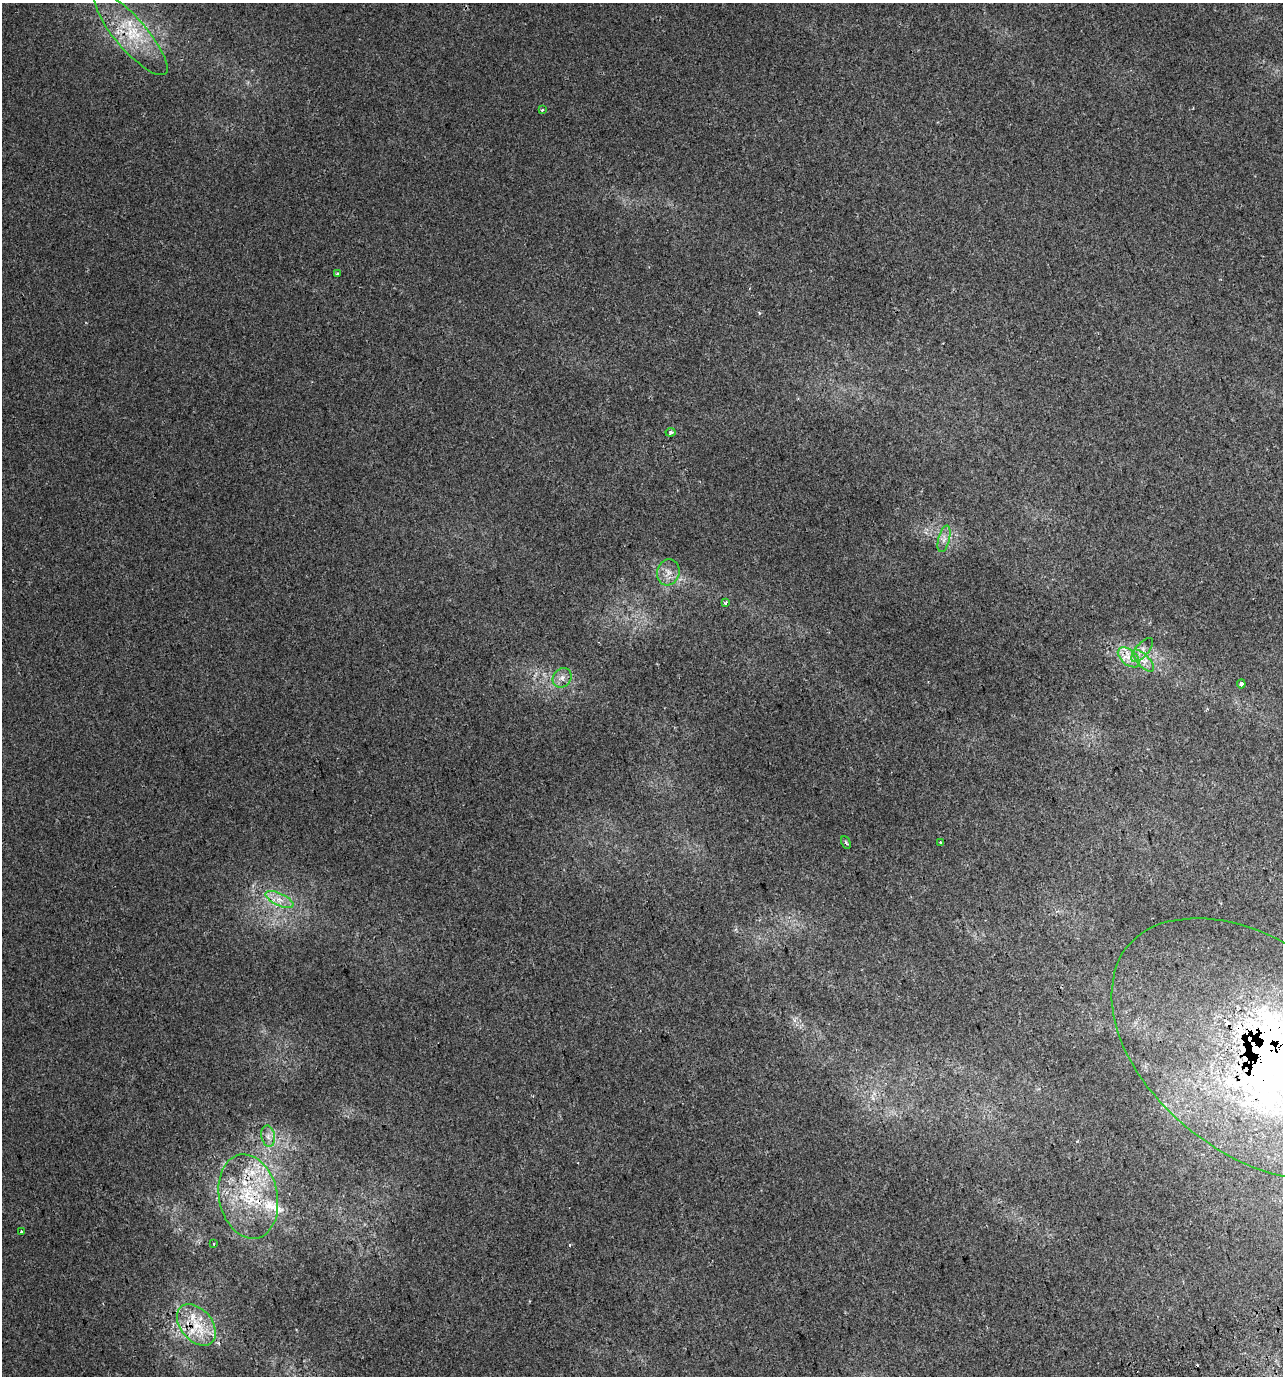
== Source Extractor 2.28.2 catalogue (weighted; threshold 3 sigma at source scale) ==
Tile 6 of 4 x 4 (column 2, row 2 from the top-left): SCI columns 1426-2706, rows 2786-4159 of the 5358 x 5574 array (HDU 1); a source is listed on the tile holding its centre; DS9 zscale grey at full resolution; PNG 1285 x 1378 px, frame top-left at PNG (2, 3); each listed source drawn as its Kron ellipse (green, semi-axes under 4 px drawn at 4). Shown black and unused: <1% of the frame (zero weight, under 2 of 3 exposures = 2% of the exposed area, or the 3 px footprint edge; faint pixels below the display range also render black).
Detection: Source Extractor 2.28.2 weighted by HDU 2 'WHT'; one run over the whole footprint, this tile lists its part. Background 0.00367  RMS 0.0038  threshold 0.0171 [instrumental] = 3 sigma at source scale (4.5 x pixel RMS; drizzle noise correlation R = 1.50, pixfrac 1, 0.0396/0.0396 arcsec/px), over >= 5 px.
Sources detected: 33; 1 inside a brighter object's white glare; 4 cosmic-ray / hot-pixel residue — neither listed nor drawn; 7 inside a brighter listed object's ellipse — not listed separately; the other 21 listed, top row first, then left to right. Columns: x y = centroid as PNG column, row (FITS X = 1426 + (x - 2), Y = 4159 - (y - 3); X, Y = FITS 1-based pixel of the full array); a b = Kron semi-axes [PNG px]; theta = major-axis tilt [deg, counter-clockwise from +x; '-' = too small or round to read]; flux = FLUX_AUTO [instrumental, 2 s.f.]
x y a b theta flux
131 34 53 16 -49 19
542 110 3 3 - 0.58
337 274 3 3 - 0.84
671 432 5 4 - 0.93
944 539 13 5 75 2.1
668 572 13 11 74 3.3
726 602 3 3 - 2.2
1142 650 15 6 50 2.4
1129 657 13 7 -41 3.4
1143 661 14 6 -46 2.7
562 678 10 9 - 2.4
1241 684 4 3 - 2.6
846 843 6 4 -62 0.63
940 843 4 3 - 0.99
279 900 15 6 -25 3.3
1256 1049 165 104 -38 290
268 1136 11 6 -81 2.1
248 1197 43 29 -78 32
21 1232 3 3 - 0.62
213 1244 3 2 - 0.48
196 1325 24 15 -50 12
Overlapping masked pixels (flux is a lower limit): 6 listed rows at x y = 131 34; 1129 657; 1143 661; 1256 1049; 248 1197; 196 1325
Isophote crosses this tile's border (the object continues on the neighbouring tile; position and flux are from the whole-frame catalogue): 1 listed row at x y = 1256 1049
Unlisted compact peaks at least as high as the median listed source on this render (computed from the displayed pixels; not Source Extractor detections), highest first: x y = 759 313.